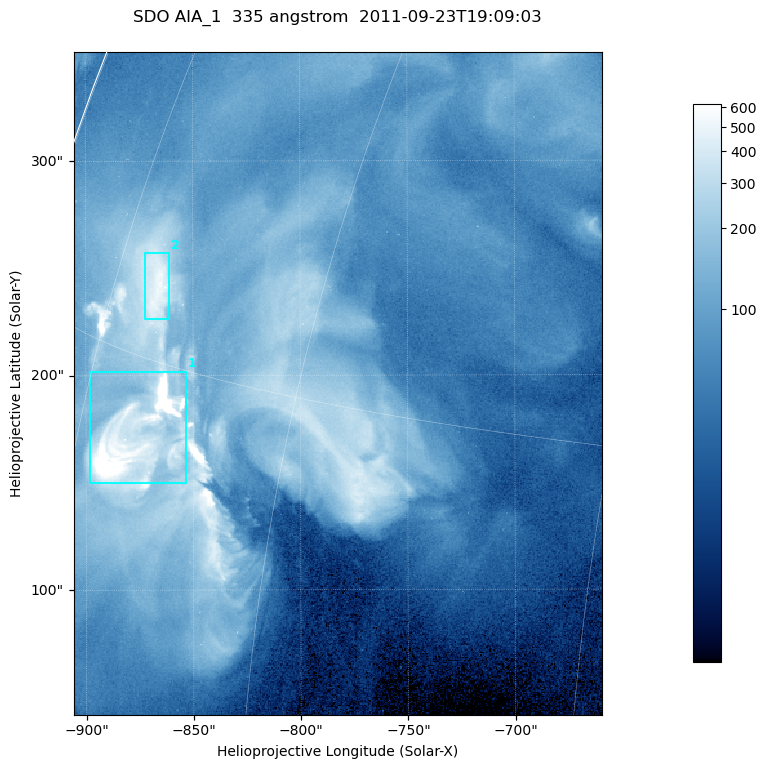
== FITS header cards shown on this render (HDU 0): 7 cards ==
TELESCOP= 'SDO     '           /
INSTRUME= 'AIA_1   '           /
WAVELNTH=                  335 /
WAVEUNIT= 'angstrom'           /
DATE-OBS= '2011-09-23T19:09:03.62' /
CTYPE1  = 'HPLN-TAN'           /
CTYPE2  = 'HPLT-TAN'           /

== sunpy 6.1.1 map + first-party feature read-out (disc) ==
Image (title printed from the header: SDO AIA_1  335 angstrom  2011-09-23T19:09:03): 410 x 514 px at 0.601 arcsec/px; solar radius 957 arcsec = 1592 px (partial field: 2.6% of the solar disc is inside the frame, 100% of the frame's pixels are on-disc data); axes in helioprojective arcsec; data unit not stated in the header (colour bar unlabelled)
Pointing: header CRPIX1/2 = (2042.06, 2043.86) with CRVAL1/2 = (0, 0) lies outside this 410 x 514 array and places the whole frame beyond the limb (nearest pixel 1.41 R_sun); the SolarSoft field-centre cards XCEN/YCEN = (-782.5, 196.2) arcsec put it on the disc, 1307 arcsec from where CRPIX/CRVAL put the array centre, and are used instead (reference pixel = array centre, CRVAL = XCEN/YCEN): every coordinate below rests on XCEN/YCEN
Orientation: roll -0.143 deg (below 1 deg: not rotated)
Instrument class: DISC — disc imager (sunpy class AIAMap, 335 A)
Bright regions (active regions / flare kernels): reference = the on-disc median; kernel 3 px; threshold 5 sigma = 301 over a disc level ~76.3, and >= 1.15x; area >= 210 px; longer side >= 5 px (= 3 arcsec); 2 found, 2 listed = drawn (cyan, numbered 1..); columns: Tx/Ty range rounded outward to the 2 arcsec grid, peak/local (2 s.f.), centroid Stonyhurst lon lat
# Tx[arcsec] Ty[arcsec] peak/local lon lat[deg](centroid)
1 -898..-852 150..202 17 -70 +13
2 -874..-860 226..258 7.1 -71 +17